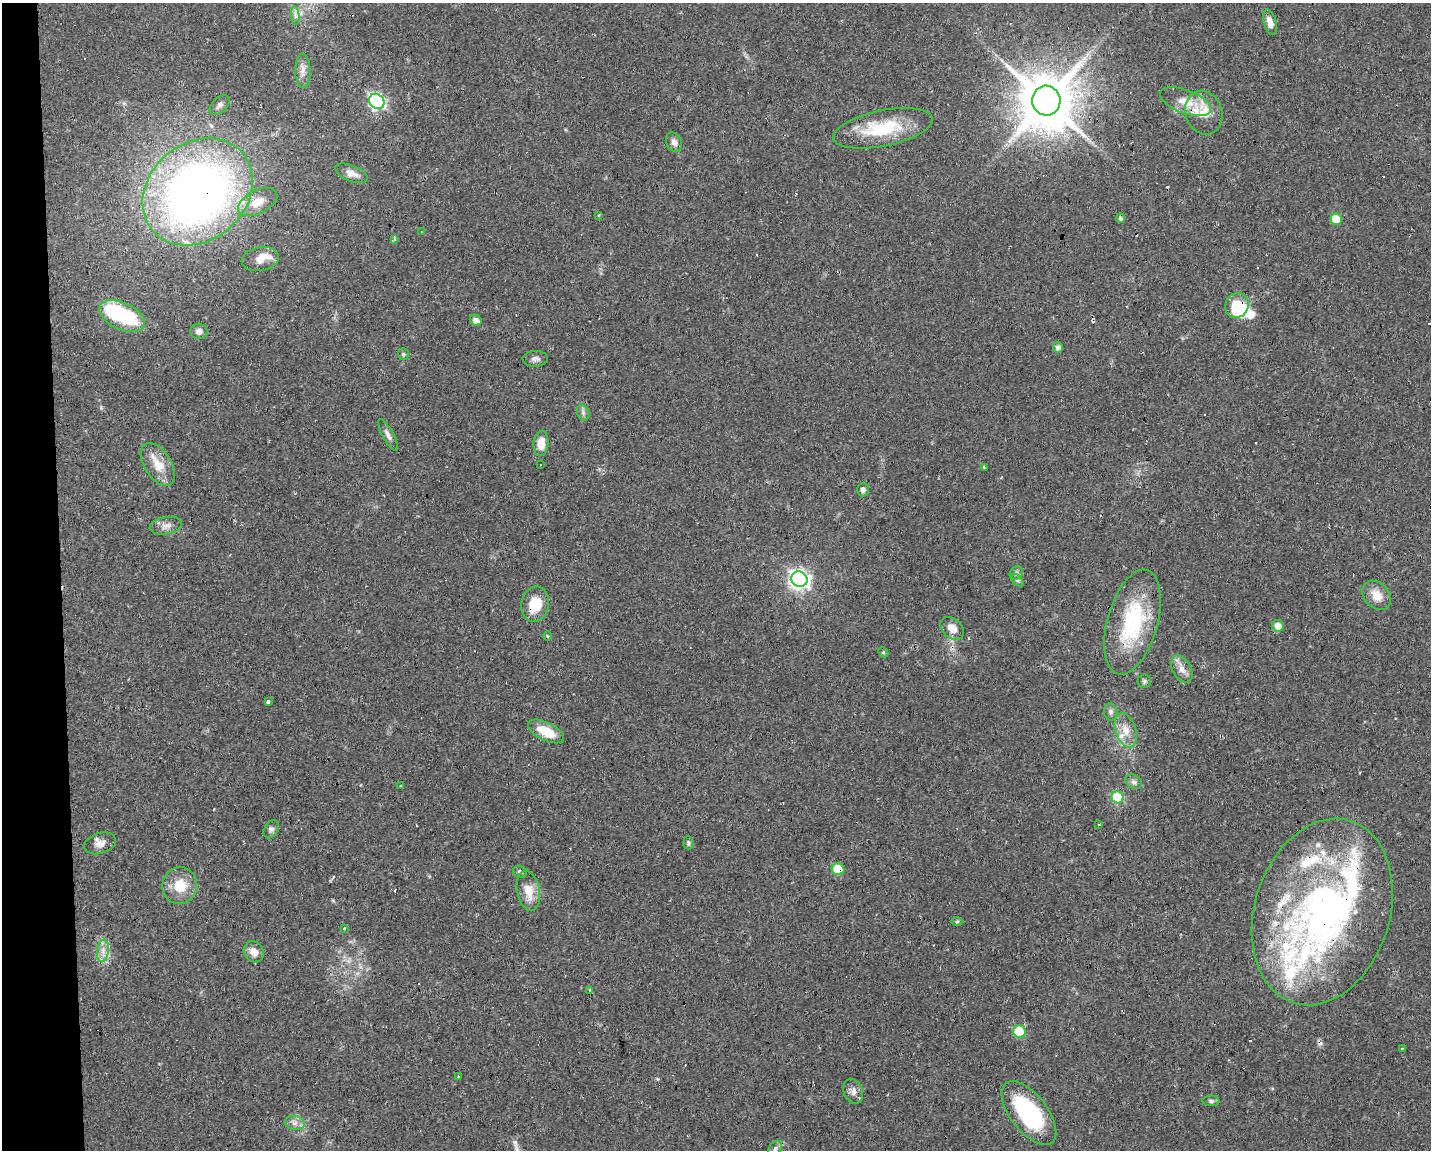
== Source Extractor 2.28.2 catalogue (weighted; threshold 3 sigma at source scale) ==
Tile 4 of 3 x 4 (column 1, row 2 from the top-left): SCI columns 49-1477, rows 2295-3442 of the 4342 x 4589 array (HDU 1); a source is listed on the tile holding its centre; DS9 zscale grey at full resolution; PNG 1433 x 1152 px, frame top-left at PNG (2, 3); each listed source drawn as its Kron ellipse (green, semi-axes under 4 px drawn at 4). Shown black and unused: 4% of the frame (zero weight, under 2 of 3 exposures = <1% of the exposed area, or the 3 px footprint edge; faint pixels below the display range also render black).
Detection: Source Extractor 2.28.2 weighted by HDU 2 'WHT'; one run over the whole footprint, this tile lists its part. Background 0.0818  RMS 0.0065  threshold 0.0294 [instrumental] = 3 sigma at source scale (4.5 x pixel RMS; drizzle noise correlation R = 1.50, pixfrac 1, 0.0396/0.0396 arcsec/px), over >= 5 px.
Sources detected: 110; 6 inside a brighter object's white glare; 17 cosmic-ray / hot-pixel residue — neither listed nor drawn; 12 inside a brighter listed object's ellipse — not listed separately; the other 75 listed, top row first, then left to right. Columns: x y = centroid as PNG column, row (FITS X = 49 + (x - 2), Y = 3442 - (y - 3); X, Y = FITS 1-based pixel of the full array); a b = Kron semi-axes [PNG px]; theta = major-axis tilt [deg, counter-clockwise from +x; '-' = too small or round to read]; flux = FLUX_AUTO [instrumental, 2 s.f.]
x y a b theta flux
295 16 9 4 -84 1.9
1270 22 13 6 -75 5.2
303 71 17 7 -89 4.7
377 101 8 7 - 140
1046 101 15 14 - 4000
1186 102 27 11 -20 11
219 105 12 7 43 2.5
1204 113 22 18 -71 14
883 128 50 18 12 39
674 142 10 7 -64 3.4
352 173 17 8 -22 5
198 192 59 48 41 530
258 202 21 11 27 11
599 215 3 2 - 0.59
1120 218 5 4 - 1.6
1336 219 6 5 - 18
422 232 3 3 - 3.1
394 239 3 3 - 7.3
260 259 18 12 11 7
1237 306 12 11 - 18
122 316 24 13 -25 53
476 320 6 5 - 3.8
199 331 8 7 - 3.2
1058 347 5 5 - 2.3
403 354 6 5 - 1.1
535 359 12 8 2 2.6
583 413 8 6 -70 2
388 435 18 5 -60 3.2
541 443 12 7 85 8.2
158 464 24 13 -57 12
540 465 3 2 - 0.71
985 468 4 3 - 4.1
863 490 7 6 - 2.3
166 526 16 8 10 4.1
1016 573 7 6 - 1.6
799 579 8 7 - 320
1017 580 7 4 -44 1.4
1376 595 16 12 -48 9.7
535 604 18 13 79 17
1132 622 54 25 74 59
1278 626 6 5 - 5.6
952 628 13 9 -41 7.2
547 636 4 3 - 0.63
883 652 5 4 - 0.77
1182 669 15 9 -60 5.1
1144 681 6 6 - 1.3
268 702 3 3 - 12
1111 712 8 6 -81 2
1126 730 18 10 -72 8.1
546 731 20 9 -26 14
1134 782 8 6 -31 2
400 786 3 3 - 4.8
1117 797 6 6 - 39
1099 825 4 2 - 0.74
271 829 10 7 57 2.1
100 843 16 10 17 5
688 843 6 5 - 1.3
838 869 6 5 - 23
520 872 7 5 -24 1.5
180 886 18 17 - 16
528 891 20 11 -79 11
1322 912 95 67 73 290
957 921 6 4 1 0.84
345 928 3 3 - 2.1
103 951 11 6 83 4
254 952 11 9 -53 6.2
590 991 4 3 - 5.3
1019 1032 6 6 - 34
1402 1048 3 2 - 0.7
458 1077 3 3 - 1.4
853 1091 13 9 -66 3.6
1211 1101 8 5 -2 1.6
1029 1113 38 18 -52 69
295 1123 10 7 -8 3.3
775 1148 8 6 51 2
Overlapping masked pixels (flux is a lower limit): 6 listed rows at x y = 198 192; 1336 219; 1237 306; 535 604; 838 869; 1322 912